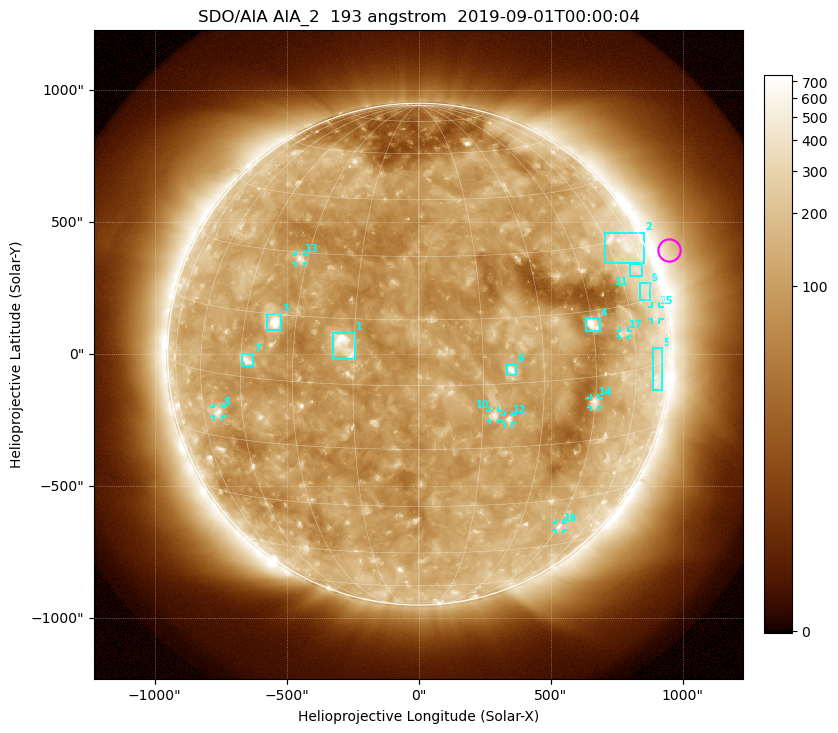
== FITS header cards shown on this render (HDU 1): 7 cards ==
TELESCOP= 'SDO/AIA'
INSTRUME= 'AIA_2'
WAVELNTH=                  193
WAVEUNIT= 'angstrom'
DATE-OBS= '2019-09-01T00:00:04.84'
CTYPE1  = 'HPLN-TAN'
CTYPE2  = 'HPLT-TAN'

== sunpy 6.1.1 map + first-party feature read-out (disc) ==
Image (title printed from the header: SDO/AIA AIA_2  193 angstrom  2019-09-01T00:00:04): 1024 x 1024 px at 2.4 arcsec/px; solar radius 951 arcsec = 396 px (full disc in frame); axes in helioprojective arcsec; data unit not stated in the header (colour bar unlabelled)
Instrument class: DISC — disc imager (sunpy class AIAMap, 193 A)
Bright regions (active regions / flare kernels): reference = the median radial profile (limb darkening/brightening removed); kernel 9 px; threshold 5 sigma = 174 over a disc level ~98.3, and >= 1.15x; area >= 12 px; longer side >= 10 px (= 24 arcsec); searched inside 0.97 R_sun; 17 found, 17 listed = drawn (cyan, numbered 1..; 8 of them under ~33 arcsec drawn as corner ticks so the feature stays visible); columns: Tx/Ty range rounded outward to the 5 arcsec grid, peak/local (2 s.f.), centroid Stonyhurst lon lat
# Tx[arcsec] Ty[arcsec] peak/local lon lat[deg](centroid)
1 -325..-240 -20..85 10 -17 +9
2 705..855 345..460 3.7 +70 +29
3 -575..-520 90..150 11 -36 +13
4 630..690 85..140 9.2 +45 +12
5 885..925 -140..25 2.7 +73 -3
6 330..370 -80..-35 8.4 +22 +3
7 -670..-625 -45..0 6.8 -43 +4
8 -775..-745 -235..-200 4.9 -54 -9
9 840..880 205..270 2.2 +71 +17
10 270..305 -250..-210 5.2 +18 -7
11 800..850 295..345 2.3 +69 +22
12 325..355 -265..-230 6 +21 -8
13 -465..-435 345..380 4.9 -32 +28
14 650..685 -200..-165 4.4 +45 -6
15 885..915 130..180 2.3 +74 +11
16 520..550 -665..-640 3.7 +46 -38
17 760..795 70..90 2.9 +56 +9
Off-limb structures (1.02-1.3 R_sun): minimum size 162 px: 4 found; the strongest spans PA ~255..325 deg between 1.02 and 1.3 R_sun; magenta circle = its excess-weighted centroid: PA ~295 deg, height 1.08 R_sun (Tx ~950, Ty ~395 arcsec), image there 2.1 x the reference